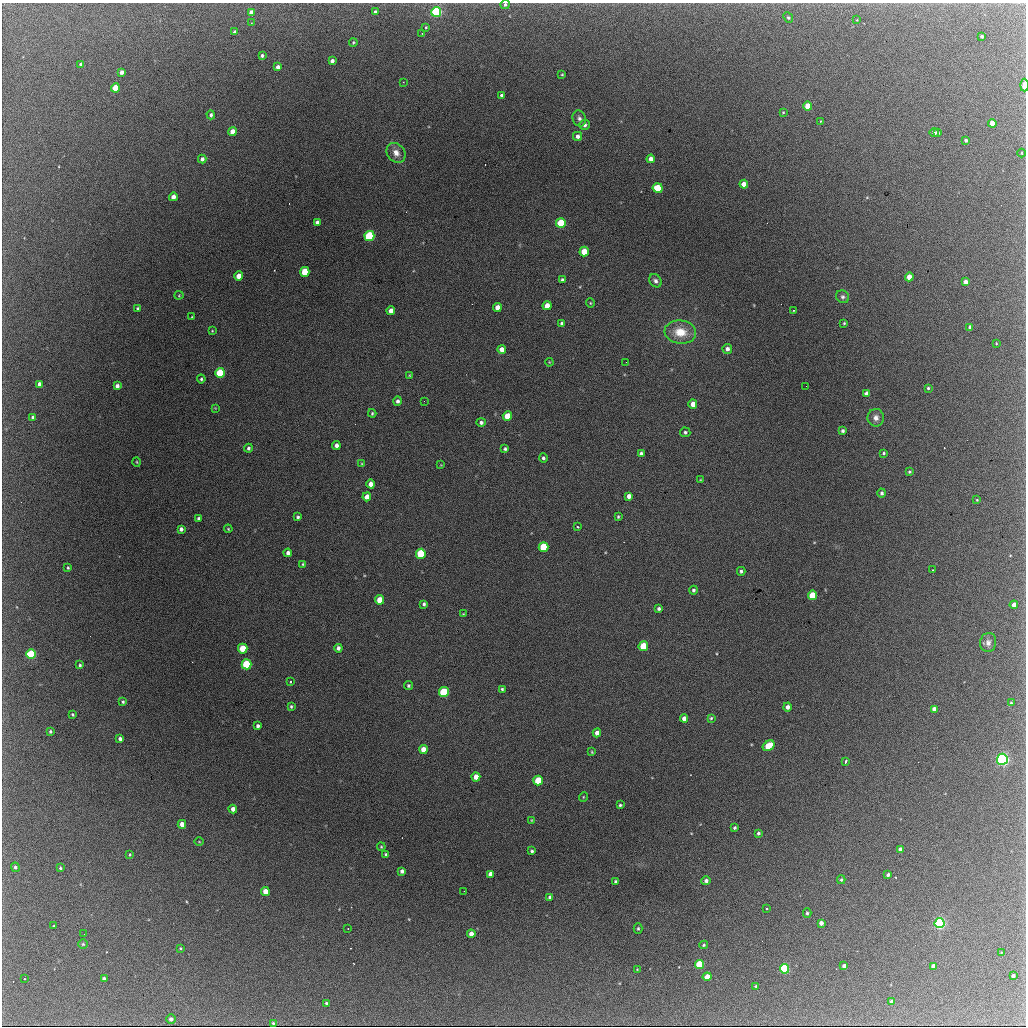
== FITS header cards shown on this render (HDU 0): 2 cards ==
NAXIS1  =                 1024 / length of data axis 1
NAXIS2  =                 1024 / length of data axis 2

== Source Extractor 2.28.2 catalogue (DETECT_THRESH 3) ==
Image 1024 x 1024 px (HDU 0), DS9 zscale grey, 1 PNG px = 1 image px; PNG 1028 x 1028 px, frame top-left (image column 1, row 1024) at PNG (2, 3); each listed source drawn as its Kron ellipse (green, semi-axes under 4 px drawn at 4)
Background 1910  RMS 32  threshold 95.3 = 3 sigma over >= 5 px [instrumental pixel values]
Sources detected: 206; all 206 listed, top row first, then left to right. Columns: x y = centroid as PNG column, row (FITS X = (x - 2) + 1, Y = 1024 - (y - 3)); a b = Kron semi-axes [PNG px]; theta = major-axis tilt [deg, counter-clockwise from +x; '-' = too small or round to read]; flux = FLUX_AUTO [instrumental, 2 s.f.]
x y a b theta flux
505 5 4 4 - 4000
251 12 4 4 - 7500
375 12 4 3 - 5200
436 12 5 5 - 350000
788 18 6 4 -49 3200
857 20 3 3 - 1400
251 23 3 2 - 1600
426 27 3 3 - 1900
235 32 4 3 - 6100
422 33 2 2 - 1400
982 36 3 3 - 4800
353 42 4 3 - 2400
262 56 4 3 - 4700
332 61 4 4 - 7900
81 64 4 4 - 5700
278 67 4 4 - 11000
122 72 4 4 - 9100
562 75 3 2 - 2000
403 82 3 3 - 1800
1024 85 6 3 89 19000
115 88 4 4 - 50000
502 95 4 3 - 5600
808 106 4 4 - 39000
783 112 3 3 - 1800
211 115 4 4 - 4700
579 118 8 6 -74 7500
820 121 3 2 - 1300
992 123 4 4 - 30000
585 125 5 5 - 7100
233 132 4 4 - 21000
934 133 5 4 - 7400
937 133 4 3 - 5500
578 136 4 4 - 8700
966 140 3 3 - 4500
396 153 11 8 -51 16000
1022 153 4 3 - 1500
202 159 4 4 - 7400
651 159 4 4 - 16000
744 184 4 4 - 21000
658 188 5 5 - 72000
173 197 4 4 - 13000
317 222 4 4 - 6800
561 223 5 5 - 100000
369 236 5 5 - 200000
584 252 5 4 - 38000
305 272 5 4 - 62000
239 276 4 4 - 22000
909 277 4 4 - 24000
562 280 4 3 - 4300
655 281 7 5 -52 7000
965 282 4 4 - 11000
179 295 4 4 - 2200
843 297 7 6 - 5400
590 303 5 4 - 2200
547 306 4 4 - 23000
497 307 4 4 - 15000
138 308 3 3 - 2700
793 310 2 2 - 1800
391 311 4 4 - 15000
192 317 3 2 - 1400
562 323 3 3 - 3700
844 323 3 3 - 2100
970 327 4 4 - 7100
212 331 4 4 - 1900
680 332 16 11 -6 45000
996 343 3 2 - 1500
502 349 4 4 - 15000
727 349 5 4 - 8500
549 362 4 3 - 1600
626 362 2 2 - 1300
220 373 5 4 - 120000
410 375 4 3 - 1900
201 379 4 3 - 3000
39 384 4 3 - 7500
117 386 4 4 - 8400
806 386 2 2 - 1900
928 388 3 3 - 2700
866 393 4 4 - 6200
398 401 5 4 - 5500
424 401 2 2 - 1200
693 404 4 4 - 17000
215 408 3 3 - 1500
372 413 4 3 - 2700
507 416 5 4 - 44000
33 417 4 3 - 7300
876 418 9 8 - 11000
481 422 5 4 - 5500
843 431 4 3 - 4500
685 432 5 5 - 4200
336 445 4 4 - 9500
248 448 4 4 - 4600
505 449 4 3 - 3800
641 453 4 4 - 6200
884 453 3 3 - 2800
543 458 4 4 - 4200
137 462 5 3 - 1900
362 464 4 4 - 2000
441 465 4 4 - 1600
909 472 3 3 - 2800
700 480 4 2 - 1800
371 484 4 4 - 14000
882 493 4 4 - 4500
629 496 4 4 - 12000
367 497 4 4 - 19000
977 500 3 3 - 1800
298 517 4 4 - 3500
618 517 3 3 - 2600
199 518 3 3 - 4300
578 527 3 3 - 4000
181 529 4 4 - 7300
228 529 4 3 - 2100
544 547 5 5 - 84000
288 553 4 4 - 7700
421 554 5 5 - 120000
303 564 3 3 - 2400
68 568 3 3 - 2500
933 570 2 2 - 1500
741 571 4 4 - 4300
693 590 4 4 - 4200
813 595 5 4 - 81000
380 600 5 4 - 30000
424 604 4 3 - 4000
1014 605 4 4 - 15000
659 609 4 4 - 4900
463 614 4 2 - 1500
988 642 9 8 - 10000
643 646 5 4 - 64000
338 648 4 4 - 7600
243 649 5 4 - 59000
31 654 5 5 - 180000
247 664 5 5 - 150000
80 665 4 4 - 3400
290 682 3 3 - 4700
408 686 4 4 - 3600
502 689 4 4 - 3100
444 692 5 5 - 130000
123 702 4 3 - 3100
1011 703 3 3 - 2300
291 706 4 3 - 2800
788 707 4 4 - 9500
934 709 4 4 - 11000
73 714 3 3 - 2600
684 718 4 4 - 10000
711 718 3 3 - 2700
258 726 4 3 - 5200
50 731 3 3 - 3700
597 733 4 4 - 14000
120 739 4 3 - 6500
769 746 6 4 33 62000
423 749 4 4 - 22000
592 752 4 3 - 2100
1002 759 5 5 - 630000
846 761 4 2 - 3900
476 777 4 4 - 20000
538 780 5 4 - 78000
583 797 5 3 - 1800
620 805 3 3 - 3000
233 809 4 4 - 13000
531 820 3 2 - 1600
182 824 4 4 - 18000
735 828 4 3 - 3500
758 833 3 3 - 4300
199 842 4 3 - 1700
381 847 4 3 - 2200
900 849 4 4 - 10000
532 851 4 3 - 4100
386 854 3 3 - 3200
130 855 4 3 - 2400
15 867 5 4 - 4700
60 868 3 3 - 3100
402 871 4 4 - 7200
490 874 4 4 - 11000
888 875 4 3 - 5300
841 880 4 4 - 2800
616 881 3 3 - 3600
706 881 4 4 - 7900
265 891 4 4 - 26000
464 891 2 2 - 1000
550 897 4 4 - 7500
766 909 3 3 - 7200
807 913 4 3 - 3500
821 923 4 4 - 11000
939 923 5 5 - 470000
54 926 3 3 - 3000
638 928 5 4 - 3200
348 929 2 2 - 1200
84 934 2 2 - 980
471 934 4 4 - 14000
83 944 4 4 - 2700
703 945 4 3 - 2400
180 948 3 2 - 2100
1001 953 4 2 - 1300
700 964 4 4 - 110000
844 966 4 3 - 7300
933 966 4 4 - 9100
637 969 2 2 - 1300
785 969 5 4 - 220000
1013 976 4 4 - 6100
707 977 4 4 - 23000
24 979 2 2 - 1500
104 979 4 3 - 5700
756 986 3 3 - 2200
892 1002 4 4 - 13000
326 1003 3 3 - 3200
171 1019 5 4 - 7400
273 1023 3 3 - 2600
At the frame edge (FLAGS 8, measured only in part): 2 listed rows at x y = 505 5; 1024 85